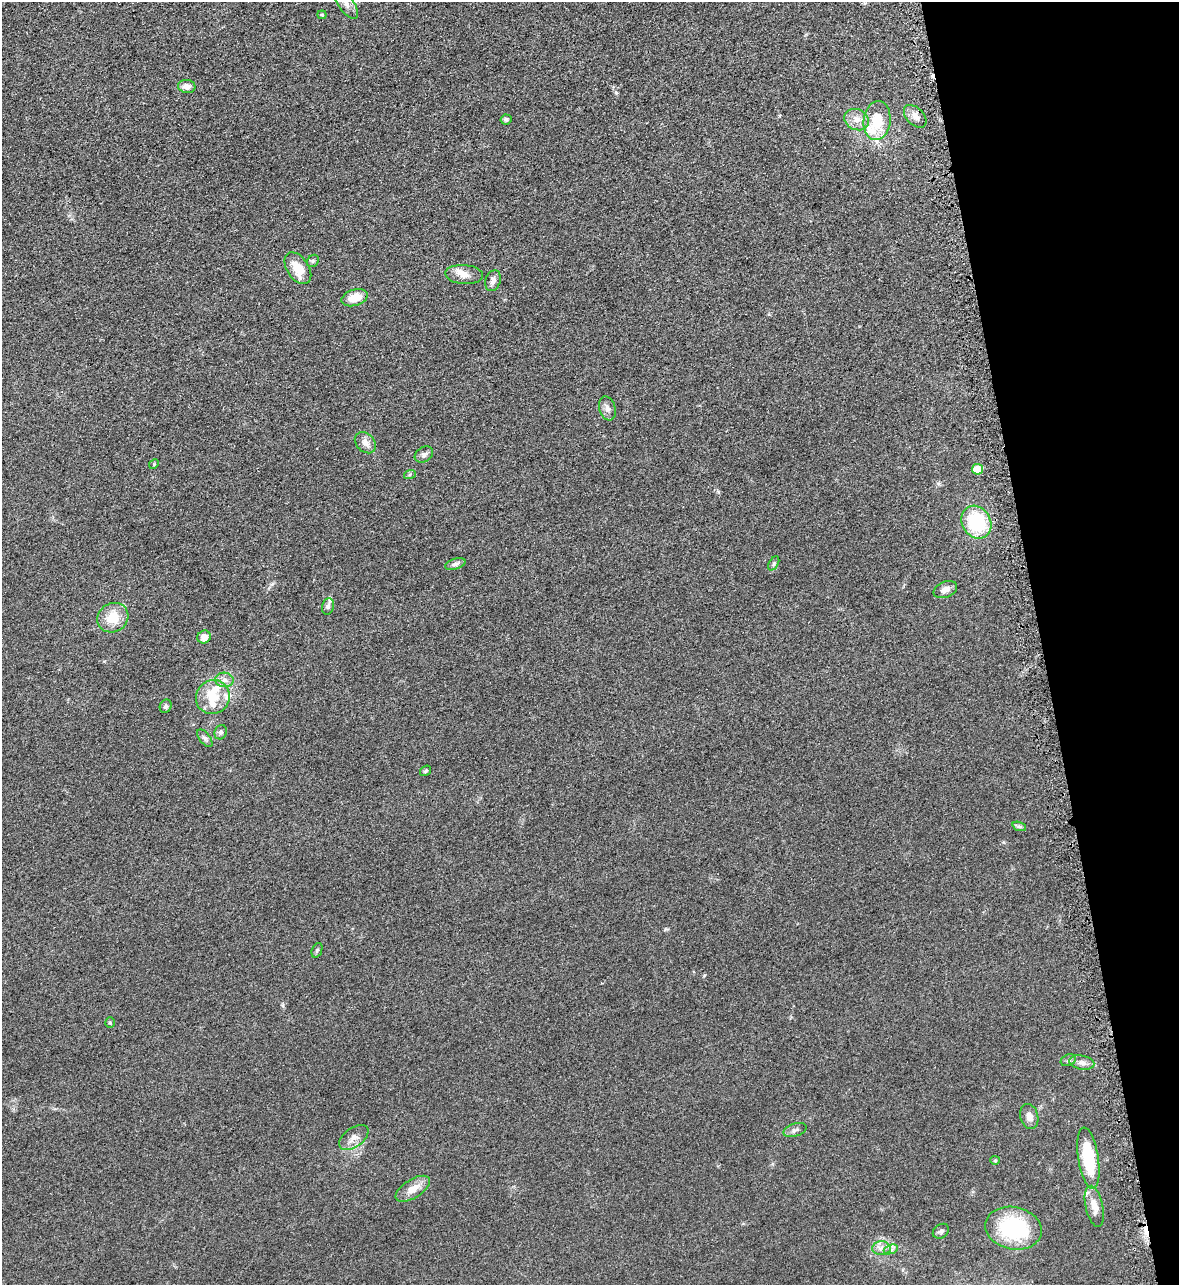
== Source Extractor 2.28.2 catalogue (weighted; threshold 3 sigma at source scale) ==
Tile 12 of 4 x 4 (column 4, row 3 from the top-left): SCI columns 3715-4891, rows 1335-2617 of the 5195 x 5235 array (HDU 1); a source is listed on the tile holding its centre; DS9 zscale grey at full resolution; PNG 1181 x 1287 px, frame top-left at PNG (2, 2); each listed source drawn as its Kron ellipse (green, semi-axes under 4 px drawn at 4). Shown black and unused: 12% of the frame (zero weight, under 3 of 5 exposures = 4% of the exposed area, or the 3 px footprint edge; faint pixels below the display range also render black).
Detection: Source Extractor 2.28.2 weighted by HDU 2 'WHT'; one run over the whole footprint, this tile lists its part. Background 0.047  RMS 0.0063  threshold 0.0284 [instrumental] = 3 sigma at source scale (4.5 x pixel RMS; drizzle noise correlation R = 1.50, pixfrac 1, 0.05/0.05 arcsec/px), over >= 5 px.
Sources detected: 55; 2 cosmic-ray / hot-pixel residue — neither listed nor drawn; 6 inside a brighter listed object's ellipse — not listed separately; the other 47 listed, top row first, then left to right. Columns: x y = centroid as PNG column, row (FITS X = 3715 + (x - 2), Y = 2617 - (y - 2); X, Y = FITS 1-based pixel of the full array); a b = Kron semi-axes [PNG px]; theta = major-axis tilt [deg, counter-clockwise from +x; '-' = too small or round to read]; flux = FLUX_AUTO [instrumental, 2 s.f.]
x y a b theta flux
346 4 17 7 -55 4.4
322 15 4 4 - 0.58
187 87 9 6 -7 3.8
915 116 13 8 -45 3.6
506 119 5 5 - 1.1
856 120 12 10 -27 5
877 121 20 13 83 18
313 261 7 5 47 1.1
298 268 18 11 -56 11
464 274 19 9 -4 5.3
493 281 11 7 70 2.7
355 298 13 8 16 9.1
607 409 12 8 -73 2.9
365 443 12 9 -45 3.9
424 455 10 7 31 2
154 464 5 4 - 0.67
977 469 5 5 - 16
410 474 6 4 20 0.84
976 522 17 14 -59 36
774 563 8 4 59 1.1
455 564 10 5 17 1.8
945 589 12 8 23 3.4
328 606 8 5 74 1.6
113 618 16 14 33 12
204 637 7 6 - 3.9
224 680 9 7 -3 2.9
213 697 17 16 - 13
166 706 7 5 62 1.2
221 732 7 6 - 1.6
205 738 10 5 -52 1.6
425 771 6 5 - 1.1
1019 826 7 4 -19 1.1
317 950 8 5 66 1.1
110 1022 5 4 - 0.73
1068 1060 8 5 22 1.3
1082 1063 13 7 -12 2.9
1029 1116 13 9 -75 3.6
795 1130 12 6 19 2.1
354 1137 17 9 36 4.6
1088 1158 31 10 -81 30
995 1160 4 4 - 0.62
413 1189 19 9 32 6.7
1094 1206 21 8 -77 6.2
1013 1228 28 21 -12 47
941 1231 9 6 35 1.7
881 1248 9 7 0 3.1
891 1249 7 4 19 1.6
Isophote crosses this tile's border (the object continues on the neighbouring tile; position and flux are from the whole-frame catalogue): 1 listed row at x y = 346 4
Unlisted compact peaks at least as high as the median listed source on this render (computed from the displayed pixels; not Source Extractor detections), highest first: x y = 616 93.